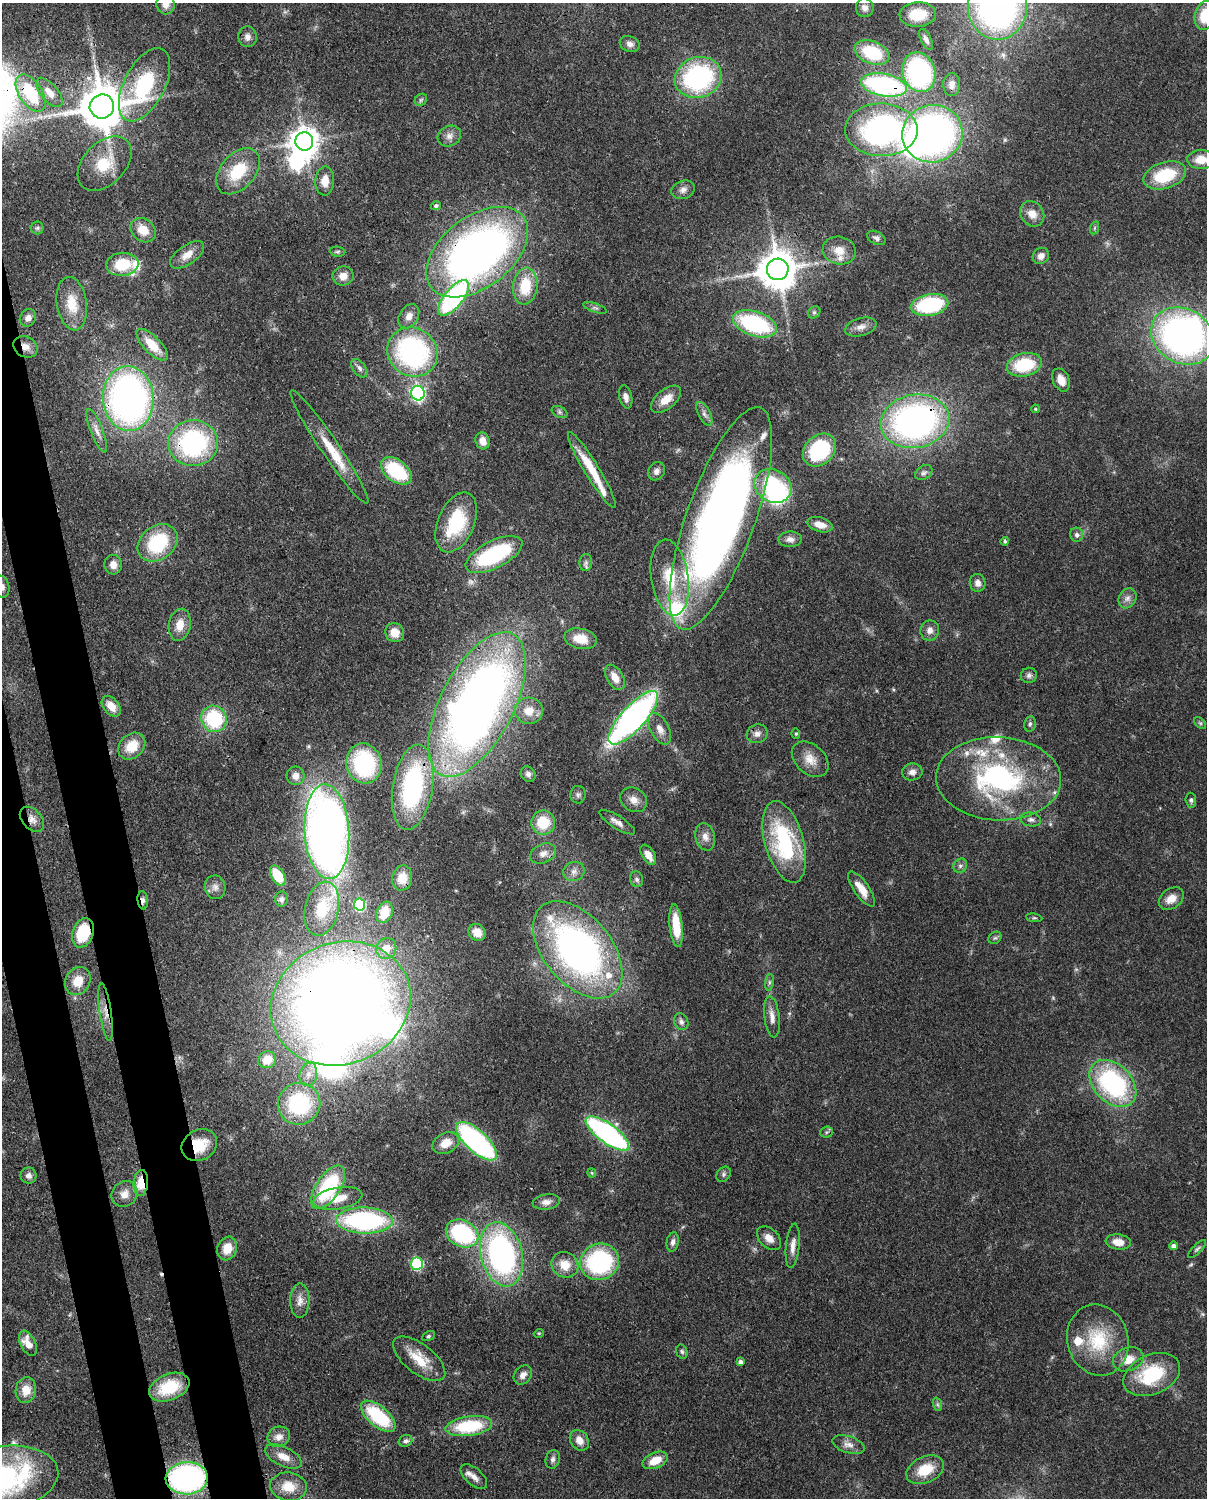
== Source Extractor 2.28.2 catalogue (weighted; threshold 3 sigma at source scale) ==
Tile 7 of 4 x 3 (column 3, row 2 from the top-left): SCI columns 2501-3705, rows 1651-3146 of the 5000 x 4909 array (HDU 1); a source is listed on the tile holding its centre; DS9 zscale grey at full resolution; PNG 1209 x 1500 px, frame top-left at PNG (2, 3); each listed source drawn as its Kron ellipse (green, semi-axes under 4 px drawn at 4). Shown black and unused: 6% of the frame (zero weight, under 3 of 4 exposures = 7% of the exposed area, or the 3 px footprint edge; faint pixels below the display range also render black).
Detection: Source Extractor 2.28.2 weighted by HDU 2 'WHT'; one run over the whole footprint, this tile lists its part. Background 0.0858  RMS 0.0039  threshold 0.0177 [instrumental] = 3 sigma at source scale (4.5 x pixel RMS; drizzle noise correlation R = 1.50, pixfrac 1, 0.05/0.05 arcsec/px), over >= 5 px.
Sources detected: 235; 2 too faint to see at this stretch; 8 inside a brighter object's white glare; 1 cosmic-ray / hot-pixel residue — neither listed nor drawn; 13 inside a brighter listed object's ellipse — not listed separately; the other 211 listed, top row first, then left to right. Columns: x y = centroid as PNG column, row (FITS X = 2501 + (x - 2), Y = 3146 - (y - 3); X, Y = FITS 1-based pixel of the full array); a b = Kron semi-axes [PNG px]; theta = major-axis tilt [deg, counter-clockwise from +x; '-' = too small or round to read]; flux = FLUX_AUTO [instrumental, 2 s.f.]
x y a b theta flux
166 4 10 9 - 2.8
997 6 33 29 -89 170
865 8 9 8 - 2.3
918 14 18 12 4 13
1205 15 15 10 75 12
247 37 10 9 - 2.4
926 39 11 5 -63 1.5
630 44 10 7 -22 2
872 53 18 11 -21 19
919 72 20 16 -72 53
698 77 24 20 20 62
952 84 11 8 89 2.1
145 85 40 20 63 41
884 85 23 11 -11 67
49 92 18 8 -50 4
31 93 21 11 -57 22
421 100 7 5 46 0.76
102 106 12 12 - 1600
881 130 36 26 -1 110
932 134 30 28 17 180
449 136 12 10 27 2.6
304 141 9 9 - 560
1201 159 14 9 2 6.2
105 163 32 21 46 14
238 171 26 17 49 16
1165 175 22 13 17 19
325 181 14 9 88 4.4
683 190 12 9 18 2.4
436 206 5 4 - 0.99
1032 214 13 11 -50 4.4
37 228 6 6 - 0.8
1094 228 7 4 71 0.62
143 230 14 11 -39 6.2
876 238 10 6 -29 1.3
839 250 17 14 -12 5.6
338 252 8 5 -4 0.72
477 252 58 35 38 230
187 255 20 9 35 4.4
1041 256 9 7 43 2.4
122 264 16 11 5 15
778 269 11 11 - 1200
343 276 10 9 - 3.6
525 286 18 12 84 13
453 298 21 9 50 67
72 304 27 15 -81 10
930 305 19 10 10 36
595 308 12 4 -19 1
814 312 7 5 43 0.84
409 316 13 9 58 3
28 318 9 7 59 2.1
755 324 23 12 -18 46
861 327 16 8 15 3.1
1183 336 33 27 -31 160
152 345 20 8 -46 9.3
25 347 12 10 -30 3.3
412 352 26 24 -34 72
1024 365 17 11 14 20
359 368 10 6 -53 1.6
1061 380 12 8 -64 3.6
418 393 7 6 - 91
626 397 12 6 -78 1.9
128 399 32 25 -86 180
666 399 18 9 39 5.6
1035 409 4 3 - 0.46
560 412 8 5 -27 0.96
704 414 13 6 -62 1.7
915 421 34 26 10 150
97 431 23 6 -69 3
483 441 8 7 - 3.3
193 443 25 23 6 61
329 447 68 9 -56 12
819 450 18 14 44 28
592 470 44 7 -59 13
396 471 17 11 -37 26
656 471 10 8 54 1.9
924 473 9 6 32 1.2
773 486 19 16 -29 42
721 518 117 34 70 330
456 522 32 18 67 25
820 525 13 7 -16 4.3
1077 535 7 6 - 1.3
790 539 11 7 -1 2.2
1005 541 4 4 - 0.63
158 543 22 17 38 26
494 555 31 13 26 38
586 563 8 6 88 1.2
113 565 10 8 -76 2.9
670 578 38 18 -81 17
978 583 9 8 - 2.1
2 587 11 7 -79 2.1
1127 598 10 8 60 2.1
180 625 16 11 79 5.3
930 630 10 9 - 2.4
395 633 10 9 - 5.2
580 639 16 10 -12 7
1029 675 8 7 - 1.4
615 677 14 8 -59 4.4
477 704 79 36 63 350
111 706 12 7 -51 4.7
529 711 14 13 - 6.2
633 718 34 12 48 140
214 719 13 12 - 30
1200 723 7 4 -44 0.65
1030 724 8 5 78 1
660 729 17 9 -62 3.7
757 734 10 9 - 2.2
796 734 5 4 - 0.62
132 746 15 11 44 8.8
810 759 21 14 -42 5.6
364 763 20 17 -76 37
912 772 10 8 9 2.1
528 774 8 7 - 1.5
295 776 9 9 - 3.3
998 779 62 41 -2 76
413 787 43 20 80 55
578 795 9 7 88 1.2
633 800 14 11 -35 3.5
1191 800 7 5 -86 0.94
32 819 14 9 -47 2.9
1031 819 10 7 -11 1.5
543 822 12 12 - 11
617 822 20 6 -32 2.8
327 832 47 22 -87 330
705 837 14 9 -74 3
784 842 42 19 -75 41
543 854 13 9 23 2.8
648 855 11 6 -59 4.1
960 866 7 6 - 1.2
574 871 11 9 23 2.4
278 875 11 6 -60 11
402 878 12 10 76 5.7
637 879 8 6 -72 1.3
215 887 12 10 -80 2.6
861 889 21 7 -55 6.2
1171 898 14 9 36 4.5
281 899 7 6 - 1.1
143 900 9 5 -84 1.6
360 905 6 5 - 38
322 909 27 17 78 12
384 912 11 8 68 5.5
1034 918 8 4 -8 0.6
676 926 21 6 -84 9.4
477 932 9 8 - 4.5
83 933 15 10 71 17
995 938 7 5 41 0.79
386 948 10 9 - 4.6
578 950 56 34 -50 170
78 981 14 12 58 6.8
769 982 8 4 82 0.91
341 1003 71 60 21 590
105 1012 29 6 -82 4.1
772 1017 20 7 -83 3.4
681 1022 9 7 -65 1.6
267 1060 9 8 - 6.9
308 1074 12 8 78 3.3
1113 1083 27 19 -45 57
299 1104 21 20 - 39
826 1132 6 5 - 0.79
607 1133 26 9 -36 88
477 1141 26 10 -43 84
446 1143 14 10 29 5.8
199 1145 18 15 28 11
592 1173 4 4 - 0.45
724 1174 8 6 55 1.1
29 1176 8 8 - 1.7
141 1183 13 7 85 9.6
328 1187 25 12 57 39
124 1194 14 12 47 3.8
338 1198 25 11 10 8
546 1202 14 7 9 2.6
364 1220 28 13 -2 68
462 1234 17 13 -28 45
769 1238 14 9 -43 3.7
673 1242 10 6 79 1.9
1118 1242 12 7 -7 4.6
793 1246 22 6 84 3.3
1173 1246 4 4 - 1.7
227 1248 12 9 68 5.8
1197 1249 12 4 45 0.88
501 1254 33 20 -76 100
599 1262 20 18 23 47
417 1264 6 6 - 39
565 1265 14 12 -32 6.4
300 1301 17 9 89 3.4
539 1333 5 3 - 0.34
428 1336 7 4 27 0.75
1098 1340 36 30 -75 23
28 1343 13 7 -63 5.1
682 1352 7 5 -72 0.86
419 1359 31 14 -38 10
1128 1359 16 11 21 6
740 1362 4 4 - 1.6
1152 1374 30 19 24 25
523 1375 10 8 49 2.5
169 1387 21 13 22 19
26 1390 13 10 81 5.7
937 1404 7 4 -71 0.76
378 1416 21 10 -40 26
469 1426 23 10 8 25
279 1437 11 10 - 3.2
579 1440 11 8 -54 3.2
406 1441 7 5 22 1.3
848 1445 17 8 -18 2.9
283 1457 20 9 -26 4.8
553 1459 9 7 77 1.4
655 1460 13 7 23 6.3
925 1470 20 13 25 11
474 1477 16 8 -41 3
4 1478 55 32 8 70
187 1478 21 16 4 87
288 1487 18 14 -8 8
Overlapping masked pixels (flux is a lower limit): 22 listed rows (the first 20) at x y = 884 85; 31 93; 102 106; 477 252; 25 347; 128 399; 915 421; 193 443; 721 518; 477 704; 413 787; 32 819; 617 822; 143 900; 83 933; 578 950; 341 1003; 105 1012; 299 1104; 199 1145
Isophote crosses this tile's border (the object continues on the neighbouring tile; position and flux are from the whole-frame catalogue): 7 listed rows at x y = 166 4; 997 6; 1205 15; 1201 159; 1183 336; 2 587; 4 1478